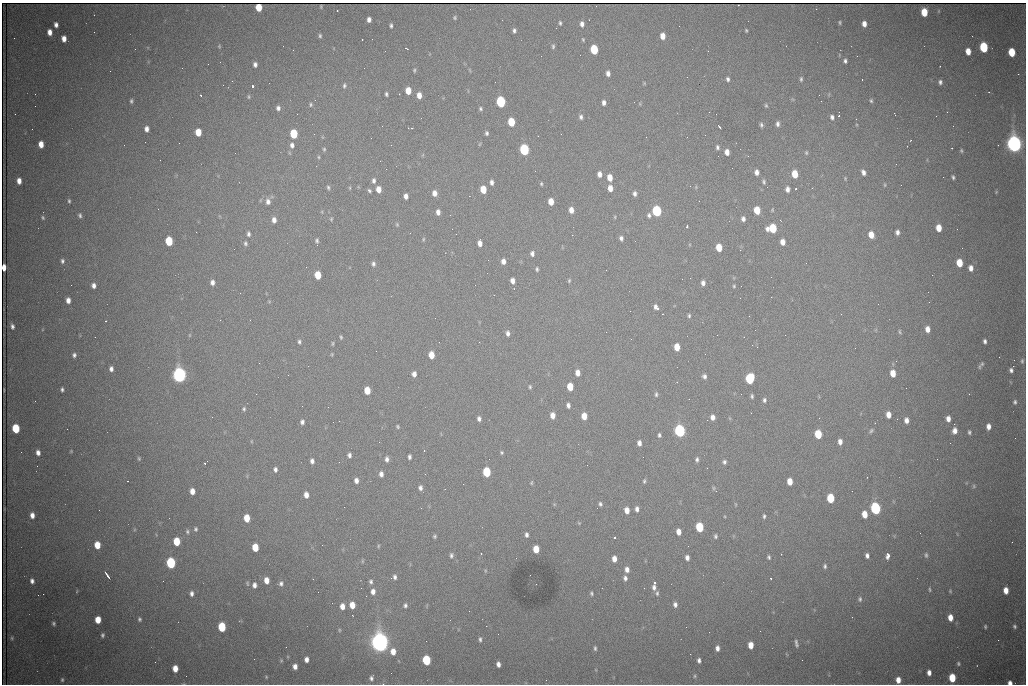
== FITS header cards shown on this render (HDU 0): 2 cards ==
NAXIS1  =                 1024 /fastest changing axis
NAXIS2  =                  682 /next to fastest changing axis

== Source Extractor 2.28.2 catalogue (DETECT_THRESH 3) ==
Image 1024 x 682 px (HDU 0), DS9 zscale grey, 1 PNG px = 1 image px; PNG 1028 x 686 px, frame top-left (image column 1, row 682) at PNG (2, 3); no overlay
Background 2090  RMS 27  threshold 82.4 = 3 sigma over >= 5 px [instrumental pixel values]
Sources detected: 406; all 406 listed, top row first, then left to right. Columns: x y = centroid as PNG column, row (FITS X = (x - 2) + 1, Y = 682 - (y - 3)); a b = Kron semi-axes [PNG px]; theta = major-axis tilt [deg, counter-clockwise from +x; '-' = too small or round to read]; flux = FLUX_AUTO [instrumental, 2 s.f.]
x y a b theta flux
738 5 2 2 - 1.2e+03
321 6 3 2 - 1.8e+03
259 7 6 5 - 3.8e+04
816 9 2 2 - 1.1e+03
337 10 3 2 - 2.2e+03
924 12 6 5 - 4.3e+04
455 18 4 4 - 2.4e+03
369 19 5 4 - 8.1e+03
840 22 4 3 - 2.4e+03
560 23 4 3 - 2.9e+03
582 24 6 4 -86 7.5e+03
864 24 5 4 - 1.2e+04
56 25 5 4 - 7.3e+03
391 25 4 3 - 3.8e+03
514 30 4 3 - 4.3e+03
746 30 4 3 - 2.2e+03
50 32 5 4 - 1.3e+04
94 32 2 2 - 1.3e+03
320 36 5 4 - 3.1e+03
663 36 6 4 -86 1.7e+04
14 38 3 2 - 1.5e+03
64 39 6 4 -81 1.4e+04
362 39 2 2 - 1.2e+03
372 39 2 2 - 9.5e+02
583 39 5 3 - 2.0e+03
219 46 4 4 - 1.9e+03
553 46 6 4 89 3.3e+03
984 47 6 5 - 1.3e+05
406 48 4 2 - 1.7e+03
594 49 6 5 - 9.6e+04
293 50 2 2 - 9.8e+02
708 51 2 2 - 9.8e+02
968 51 6 4 -82 1.9e+04
1012 52 6 5 - 5.7e+04
857 56 2 2 - 2.3e+03
845 61 5 5 - 4.7e+03
208 64 2 2 - 2.9e+03
255 64 5 4 - 6.4e+03
940 66 2 2 - 1.3e+03
414 70 4 3 - 2.2e+03
110 71 2 2 - 8.1e+02
608 73 6 4 -83 7.8e+03
1018 74 2 2 - 1.5e+04
687 77 2 2 - 1.0e+03
728 79 5 4 - 4.5e+03
801 79 6 4 84 3.4e+03
862 79 3 2 - 3.9e+03
232 81 2 2 - 8.1e+02
495 82 2 2 - 7.4e+02
940 82 4 4 - 4.7e+03
644 83 5 3 - 1.7e+03
344 85 6 4 83 3.7e+03
252 86 4 3 - 1.3e+05
408 91 6 5 - 2.7e+04
989 92 3 2 - 1.5e+03
386 94 4 3 - 3.3e+03
829 94 6 3 72 1.9e+03
201 95 3 2 - 1.7e+03
419 95 6 4 -81 1.5e+04
249 97 5 4 - 2.6e+03
131 101 5 4 - 3.6e+03
821 101 2 2 - 9.2e+02
871 101 5 5 - 3.2e+03
501 102 6 5 - 1.9e+05
634 102 2 2 - 7.9e+02
604 103 5 4 - 6.7e+03
311 104 5 5 - 3.2e+03
640 104 5 3 - 1.8e+03
766 105 5 4 - 2.6e+03
278 108 6 5 - 6.1e+03
480 109 5 4 - 3.2e+03
947 112 2 2 - 3.2e+03
15 114 2 2 - 9.0e+02
297 114 2 2 - 2.4e+03
895 114 4 2 - 1.4e+03
838 116 3 2 - 3.5e+03
581 117 7 5 -84 5.3e+03
832 117 6 5 - 6.0e+03
511 122 6 5 - 6.1e+04
777 124 6 4 -89 5.8e+03
761 125 6 4 -74 4.0e+03
382 126 2 2 - 1.6e+03
953 126 2 2 - 7.4e+02
719 127 4 2 - 2.4e+03
412 128 2 2 - 1.3e+03
146 129 5 4 - 9.0e+03
198 132 6 5 - 3.5e+04
487 133 5 4 - 3.9e+03
294 134 6 5 - 8.1e+04
179 143 2 2 - 3.9e+03
41 144 6 4 -84 1.9e+04
480 144 6 3 70 1.7e+03
1014 144 8 6 -82 1.4e+06
124 145 2 2 - 1.9e+03
292 145 7 6 - 7.9e+03
998 145 2 2 - 1.2e+03
717 147 6 5 - 4.3e+03
952 148 3 2 - 3.2e+03
324 149 5 4 - 2.8e+03
524 150 6 5 - 2.4e+05
961 151 4 3 - 2.3e+03
727 152 5 4 - 1.3e+04
235 153 2 2 - 1.2e+03
290 153 6 4 -70 2.3e+03
806 153 6 5 - 3.0e+03
319 157 5 3 - 2.1e+03
896 164 3 2 - 1.4e+03
732 168 2 2 - 7.2e+02
757 172 6 5 - 8.9e+03
863 172 6 4 -66 7.1e+03
599 174 6 5 - 9.6e+03
795 174 6 5 - 3.9e+04
953 177 4 3 - 3.2e+03
610 178 6 5 - 2.2e+04
845 178 5 4 - 2.0e+03
19 181 5 4 - 1.3e+04
374 181 7 5 84 5.7e+03
764 181 7 5 -78 4.2e+03
492 182 5 4 - 6.7e+03
541 184 5 4 - 2.4e+03
885 185 5 3 - 1.9e+03
901 185 3 2 - 1.5e+03
328 187 6 4 -74 3.2e+03
696 187 5 5 - 2.2e+03
350 188 5 3 - 1.9e+03
610 188 6 4 -85 1.5e+04
812 188 3 2 - 3.2e+03
378 189 6 4 -87 1.8e+04
483 189 6 5 - 3.6e+04
787 189 7 5 89 8.4e+03
795 189 3 3 - 4.2e+03
368 190 4 3 - 1.1e+04
996 192 4 3 - 1.7e+03
434 193 6 5 - 1.2e+04
634 194 6 5 - 6.0e+03
406 196 5 4 - 8.7e+03
69 201 5 3 - 2.8e+03
268 201 8 6 -84 9.0e+03
551 202 6 4 -83 2.3e+04
158 209 2 2 - 6.6e+02
571 210 6 5 - 1.4e+04
757 210 6 5 - 4.3e+04
772 210 6 4 73 2.1e+03
657 211 6 5 - 2.2e+05
322 212 5 3 - 1.7e+03
438 212 6 4 -88 8.9e+03
80 215 6 4 -74 4.1e+03
649 215 6 5 - 5.0e+03
615 217 5 3 - 1.8e+03
43 218 6 4 -61 2.7e+03
331 219 5 4 - 2.2e+03
743 219 6 5 - 6.7e+03
274 220 6 5 - 9.4e+03
780 220 3 2 - 2.5e+03
397 224 6 4 -70 2.3e+03
687 226 4 3 - 6.5e+03
772 228 7 6 - 8.2e+04
939 228 6 5 - 2.7e+04
196 232 2 2 - 8.6e+02
897 232 5 4 - 6.7e+03
410 233 2 2 - 7.9e+02
248 234 6 4 -80 4.6e+03
871 235 6 5 - 2.2e+04
621 238 6 4 -81 5.3e+03
423 239 6 4 88 2.2e+03
169 241 6 5 - 8.2e+04
317 241 5 4 - 3.5e+03
783 242 6 4 -82 1.4e+04
245 243 6 5 - 3.9e+03
480 243 6 4 -85 1.1e+04
719 247 6 5 - 3.9e+04
740 250 3 2 - 1.2e+03
532 254 6 5 - 6.2e+03
488 260 3 2 - 2.1e+03
62 261 6 4 -88 4.4e+03
503 261 6 4 -88 1.0e+04
806 263 2 2 - 1.2e+03
959 263 6 5 - 4.0e+04
373 264 6 5 - 4.9e+03
4 267 5 4 - 1.6e+04
971 268 6 5 - 1.0e+04
537 269 6 4 -81 3.3e+03
606 270 2 2 - 1.3e+03
318 275 6 5 - 4.4e+04
932 275 2 2 - 1.1e+03
512 281 5 4 - 1.0e+04
569 281 5 4 - 2.6e+03
212 282 6 5 - 8.1e+03
703 283 6 4 89 8.0e+03
71 285 2 2 - 6.9e+03
94 286 5 4 - 7.9e+03
734 286 4 4 - 2.3e+03
240 293 2 2 - 9.5e+02
494 295 2 2 - 8.0e+02
68 300 5 4 - 1.1e+04
878 304 2 2 - 1.2e+03
657 308 6 4 -40 1.1e+04
841 314 2 2 - 2.6e+03
689 316 5 4 - 3.0e+03
220 320 2 2 - 1.1e+03
105 321 2 2 - 1.4e+03
12 326 7 5 -77 5.6e+03
927 329 6 5 - 1.4e+04
755 330 3 2 - 1.4e+03
900 332 7 4 -69 3.0e+03
508 333 7 5 -81 6.7e+03
189 335 6 4 90 2.0e+03
95 337 2 2 - 8.9e+02
341 337 6 4 -70 2.5e+03
985 341 4 3 - 4.9e+03
299 342 5 4 - 3.8e+03
333 343 6 3 85 2.3e+03
752 345 2 2 - 4.3e+03
677 347 6 5 - 2.9e+04
855 348 2 2 - 8.3e+02
332 354 5 3 - 1.8e+03
74 355 5 4 - 5.0e+03
431 355 6 5 - 2.8e+04
999 357 2 2 - 7.9e+02
1014 360 2 2 - 2.5e+03
1022 361 7 5 89 3.6e+03
259 363 3 2 - 1.9e+03
982 364 7 6 - 4.3e+03
1013 366 2 2 - 2.2e+04
111 369 5 4 - 7.1e+03
1011 370 5 4 - 5.1e+03
578 373 6 4 -82 1.4e+04
893 373 6 5 - 2.3e+04
414 374 5 4 - 9.4e+03
179 375 7 6 - 9.9e+05
288 375 2 2 - 1.6e+03
704 376 6 5 - 5.6e+03
750 379 7 5 79 1.5e+05
677 382 2 2 - 1.1e+03
530 387 5 4 - 2.8e+03
570 387 6 5 - 3.7e+04
62 389 4 3 - 3.8e+03
367 390 6 5 - 3.3e+04
256 394 2 2 - 1.8e+03
656 394 6 4 90 3.7e+03
741 394 2 2 - 8.2e+02
752 396 5 3 - 3.3e+03
764 400 5 4 - 4.2e+03
35 401 3 2 - 1.7e+03
1015 402 5 4 - 3.7e+03
568 405 5 4 - 6.0e+03
244 409 5 4 - 3.2e+03
552 415 6 4 -84 1.4e+04
888 415 6 4 -85 1.5e+04
584 416 6 5 - 2.3e+04
212 417 2 2 - 7.3e+02
713 417 7 5 -82 1.0e+04
479 419 6 4 -82 5.8e+03
897 419 2 2 - 1.1e+03
948 419 5 4 - 1.1e+04
906 420 6 4 -82 1.1e+04
339 421 2 2 - 1.4e+03
302 422 5 4 - 5.8e+03
875 423 3 2 - 2.0e+03
954 424 2 2 - 9.5e+03
398 427 3 3 - 2.4e+03
988 427 6 4 87 1.1e+04
16 428 6 5 - 8.1e+04
680 431 6 5 - 4.3e+05
871 431 7 5 47 3.5e+03
955 431 6 5 - 1.2e+04
969 432 4 3 - 3.3e+03
818 434 6 5 - 7.0e+04
659 435 4 3 - 3.5e+03
379 442 2 2 - 8.8e+02
840 442 5 4 - 1.0e+04
639 443 5 4 - 8.8e+03
71 451 3 3 - 1.6e+03
502 452 5 5 - 2.7e+03
38 453 6 4 -77 8.7e+03
349 455 5 4 - 5.8e+03
409 457 5 3 - 4.5e+03
139 458 5 4 - 2.4e+03
387 459 6 4 -87 6.4e+03
697 460 6 4 85 4.3e+03
312 461 6 4 -83 7.5e+03
724 462 5 5 - 4.4e+03
204 463 3 3 - 1.5e+03
587 465 2 2 - 5.6e+03
275 469 6 5 - 5.6e+03
486 472 6 5 - 9.8e+04
381 474 5 4 - 7.9e+03
356 480 5 4 - 8.9e+03
127 481 2 2 - 1.6e+03
644 481 6 4 81 2.9e+03
790 482 6 4 -86 2.5e+04
531 483 6 4 83 2.3e+03
463 484 2 2 - 1.3e+03
974 486 6 5 - 2.5e+03
420 488 5 4 - 5.7e+03
715 490 8 3 -51 4.2e+03
192 491 5 4 - 1.4e+04
852 491 2 2 - 1.4e+03
306 495 6 4 -82 1.3e+04
830 498 6 5 - 8.8e+04
600 504 6 5 - 4.0e+03
735 504 5 3 - 1.6e+03
344 507 2 2 - 4.0e+03
421 508 2 2 - 7.9e+02
875 508 7 5 -81 3.3e+05
637 509 6 4 -84 6.9e+03
99 510 2 2 - 9.2e+02
627 510 6 5 - 1.6e+04
864 514 6 5 - 2.6e+04
32 515 6 4 -85 1.1e+04
764 516 5 4 - 3.3e+03
247 518 6 5 - 3.5e+04
579 523 5 4 - 1.9e+03
699 527 6 5 - 1.0e+05
196 529 7 6 - 4.2e+03
187 531 7 5 -71 4.0e+03
679 532 5 4 - 1.4e+04
526 535 5 4 - 5.0e+03
435 536 4 4 - 2.8e+03
715 536 5 4 - 3.5e+03
615 537 3 3 - 7.0e+03
177 541 6 5 - 5.1e+04
1012 542 2 2 - 9.7e+02
97 545 6 5 - 3.1e+04
378 546 5 3 - 2.0e+03
255 547 6 5 - 4.2e+04
536 549 6 5 - 3.2e+04
481 554 3 2 - 3.7e+03
451 555 7 5 87 4.6e+03
926 555 7 4 -83 3.7e+03
867 556 6 5 - 6.8e+03
888 556 6 5 - 9.3e+03
769 557 5 4 - 3.2e+03
687 558 5 4 - 7.9e+03
614 559 6 5 - 1.4e+04
362 561 6 4 90 2.0e+03
171 563 6 5 - 2.1e+05
825 566 6 5 - 4.0e+03
627 569 7 5 -84 9.8e+03
485 571 5 3 - 2.0e+03
107 575 8 2 -55 7.0e+03
395 577 6 4 -82 5.3e+03
625 578 7 5 -87 6.5e+03
771 578 2 2 - 1.4e+03
266 580 6 5 - 1.7e+04
32 581 6 4 -78 6.4e+03
371 582 5 4 - 4.0e+03
247 583 7 4 -73 2.6e+03
281 583 6 6 - 5.8e+03
654 583 3 3 - 1.0e+05
536 584 2 2 - 9.8e+02
254 585 6 5 - 8.1e+03
654 587 7 6 - 7.3e+03
644 588 2 2 - 1.2e+03
930 590 5 3 - 2.3e+03
1006 590 6 4 -84 2.0e+04
77 591 5 3 - 1.4e+03
373 591 6 5 - 9.8e+03
950 591 5 4 - 2.1e+03
192 593 6 5 - 6.6e+03
591 593 6 4 -80 3.2e+03
657 593 7 5 84 4.3e+03
43 594 2 2 - 9.4e+03
366 596 2 2 - 1.0e+03
860 599 7 6 - 4.4e+03
352 605 6 5 - 2.2e+04
405 605 5 5 - 4.3e+03
675 605 6 5 - 6.9e+03
342 606 5 4 - 1.4e+04
950 617 6 4 -85 1.8e+04
139 619 5 4 - 3.6e+03
98 620 6 5 - 2.9e+04
54 623 4 3 - 3.1e+03
985 626 4 3 - 2.4e+03
1015 626 6 5 - 3.9e+03
222 627 6 5 - 8.9e+04
686 627 2 2 - 9.7e+02
339 630 5 3 - 1.8e+03
102 635 4 4 - 3.6e+03
12 638 5 5 - 2.6e+03
480 639 6 4 -88 3.6e+03
998 640 2 2 - 1.4e+03
380 643 9 7 -82 1.9e+06
796 643 10 4 -80 5.1e+03
751 645 6 4 -86 2.1e+04
595 648 6 4 -83 3.4e+03
717 648 5 4 - 8.0e+03
393 651 7 6 - 1.8e+04
254 659 2 2 - 5.6e+03
306 659 5 4 - 9.3e+03
281 660 5 4 - 2.2e+03
426 660 6 5 - 1.2e+05
699 660 5 4 - 5.2e+03
155 662 2 2 - 8.3e+02
958 663 5 4 - 2.8e+03
498 664 5 4 - 7.9e+03
295 666 5 4 - 1.0e+04
175 669 6 5 - 2.0e+04
929 673 5 4 - 9.3e+03
695 676 5 4 - 2.3e+03
266 677 5 4 - 2.1e+03
371 678 7 5 76 5.4e+03
952 678 6 5 - 5.9e+04
62 680 5 4 - 3.0e+03
898 680 5 4 - 1.6e+04
1010 683 4 4 - 9.1e+03
At the frame edge (FLAGS 8, measured only in part): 2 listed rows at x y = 4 267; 1010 683

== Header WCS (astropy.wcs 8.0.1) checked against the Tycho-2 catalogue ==
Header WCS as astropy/WCSLIB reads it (CRVAL/CRPIX/CD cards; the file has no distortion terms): RA---TAN/DEC--TAN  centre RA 06:56:10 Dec +31:26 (104.04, +31.43 deg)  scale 1.44 arcsec/px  FOV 24.5' x 16.3'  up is -93 deg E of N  parity flipped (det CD > 0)
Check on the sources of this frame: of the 60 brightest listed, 12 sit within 2.2 arcsec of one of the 16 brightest Tycho-2 stars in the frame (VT <= 13.07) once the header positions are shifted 0.84 arcsec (0.15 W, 0.83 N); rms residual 1.36 arcsec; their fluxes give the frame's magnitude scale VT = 24.94 - 2.5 log10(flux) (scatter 0.12 mag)
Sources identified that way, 12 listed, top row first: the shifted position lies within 2.2 arcsec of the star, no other Tycho-2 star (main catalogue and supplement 1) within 4.4 arcsec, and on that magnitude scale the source's flux lands within +1.5 / -3 mag of the star's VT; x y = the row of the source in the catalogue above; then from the Tycho-2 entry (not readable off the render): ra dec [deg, ICRS J2000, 3 dp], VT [Tycho-2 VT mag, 2 dp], TYC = Tycho-2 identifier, HIP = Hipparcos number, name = IAU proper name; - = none
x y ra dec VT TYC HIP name
594 49 103.904 +31.460 12.65 2437-721-1 - -
524 150 103.952 +31.434 11.53 2437-424-1 - -
657 211 103.978 +31.488 11.51 2437-421-1 - -
772 228 103.984 +31.534 11.82 2437-428-1 - -
169 241 104.002 +31.294 13.07 2437-1012-1 - -
179 375 104.065 +31.301 9.89 2437-425-1 - -
750 379 104.055 +31.528 12.03 2437-1294-1 - -
680 431 104.081 +31.501 10.83 2437-37-1 - -
875 508 104.112 +31.580 11.47 2437-71-1 - -
171 563 104.152 +31.301 11.67 2437-646-1 - -
380 643 104.185 +31.385 8.52 2437-370-1 33393 -
426 660 104.192 +31.404 11.68 2437-91-1 - -